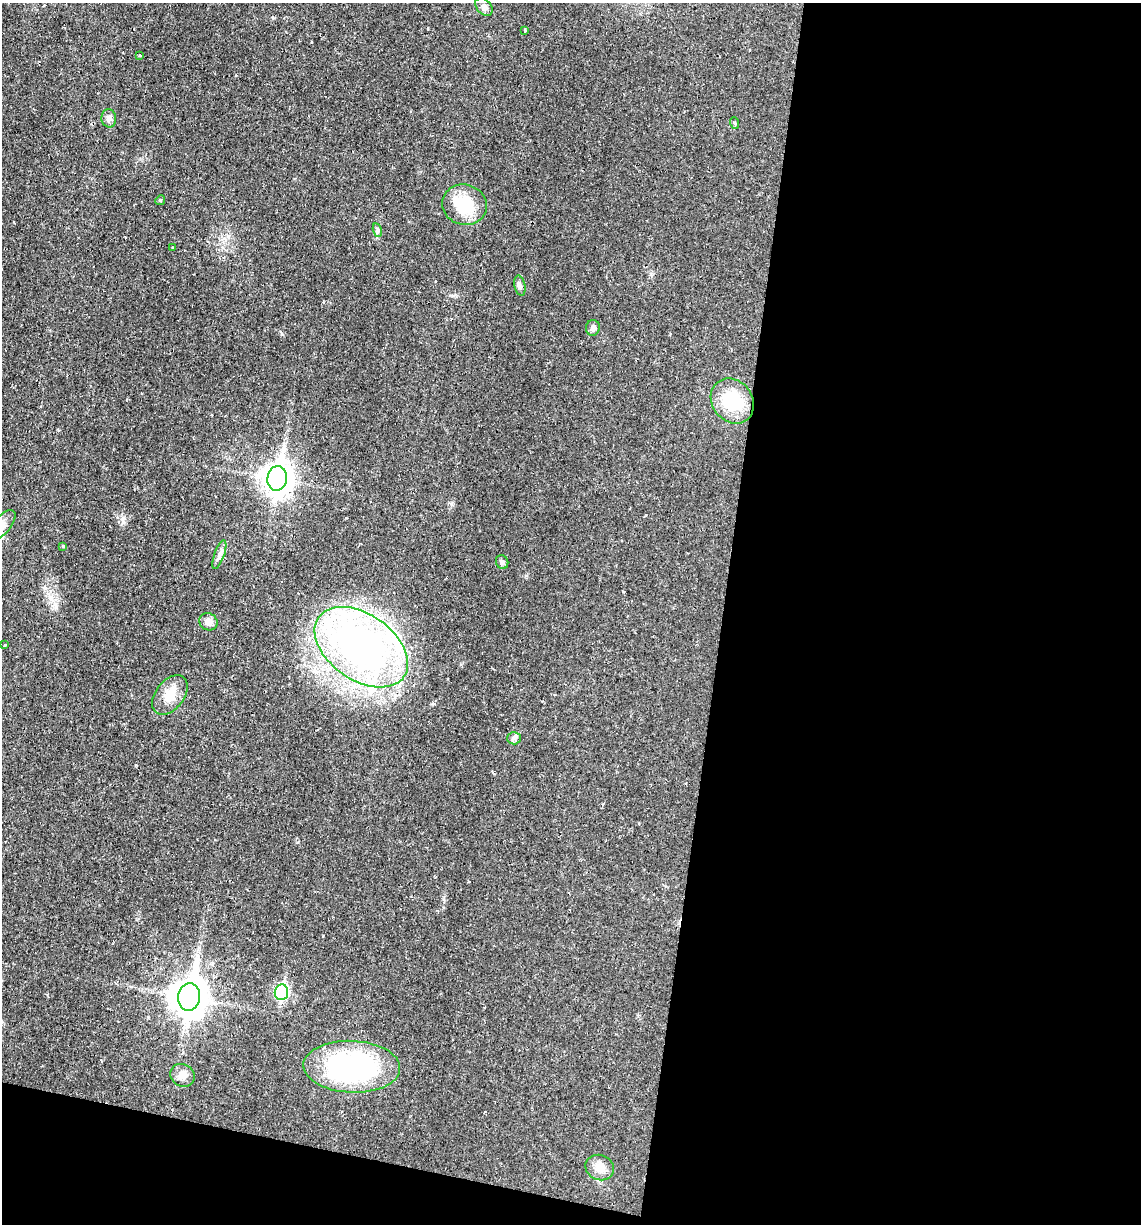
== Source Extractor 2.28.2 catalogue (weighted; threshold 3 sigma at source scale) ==
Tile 16 of 4 x 4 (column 4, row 4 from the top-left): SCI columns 3533-4671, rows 1-1222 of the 4907 x 4888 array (HDU 1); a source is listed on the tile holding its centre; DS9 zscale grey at full resolution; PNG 1143 x 1226 px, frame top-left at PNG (2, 3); each listed source drawn as its Kron ellipse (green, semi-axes under 4 px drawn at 4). Shown black and unused: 40% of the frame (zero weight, under 2 of 3 exposures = <1% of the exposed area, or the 3 px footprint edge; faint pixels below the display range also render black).
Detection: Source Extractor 2.28.2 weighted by HDU 2 'WHT'; one run over the whole footprint, this tile lists its part. Background 0.0287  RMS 0.0049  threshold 0.0221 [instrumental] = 3 sigma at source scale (4.5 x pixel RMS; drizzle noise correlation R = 1.50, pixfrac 1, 0.05/0.05 arcsec/px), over >= 5 px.
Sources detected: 30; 1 cosmic-ray / hot-pixel residue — neither listed nor drawn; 2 inside a brighter listed object's ellipse — not listed separately; the other 27 listed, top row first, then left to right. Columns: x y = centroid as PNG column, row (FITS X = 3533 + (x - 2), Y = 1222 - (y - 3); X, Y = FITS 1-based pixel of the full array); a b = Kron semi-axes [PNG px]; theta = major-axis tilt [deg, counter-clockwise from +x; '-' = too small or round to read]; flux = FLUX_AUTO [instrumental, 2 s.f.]
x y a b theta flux
484 7 10 7 -49 1.9
525 30 4 3 - 0.5
139 56 3 3 - 1.5
109 118 9 7 -85 1.8
735 123 6 3 -70 0.54
160 200 5 4 - 0.57
464 205 22 20 -14 19
377 230 7 4 -73 0.98
173 247 3 3 - 0.82
520 286 10 5 -77 1.4
593 328 8 7 - 1.5
732 401 24 20 -52 23
277 478 12 9 82 610
2 525 18 8 50 4.1
63 546 3 3 - 0.6
219 555 15 5 70 2.1
502 562 7 6 - 1.1
208 622 9 8 - 3.4
5 645 3 2 - 0.42
361 647 52 33 -35 220
170 695 22 14 52 8.2
514 738 7 6 - 1.2
281 992 8 6 83 63
189 997 14 11 83 920
352 1067 48 26 -2 88
182 1075 13 11 -35 3.4
600 1168 15 12 -24 5
Isophote crosses this tile's border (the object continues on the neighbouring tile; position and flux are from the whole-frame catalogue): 1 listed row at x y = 2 525
Unlisted compact peaks at least as high as the median listed source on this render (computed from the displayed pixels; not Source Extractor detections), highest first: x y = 123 522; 282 334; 136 765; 451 504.